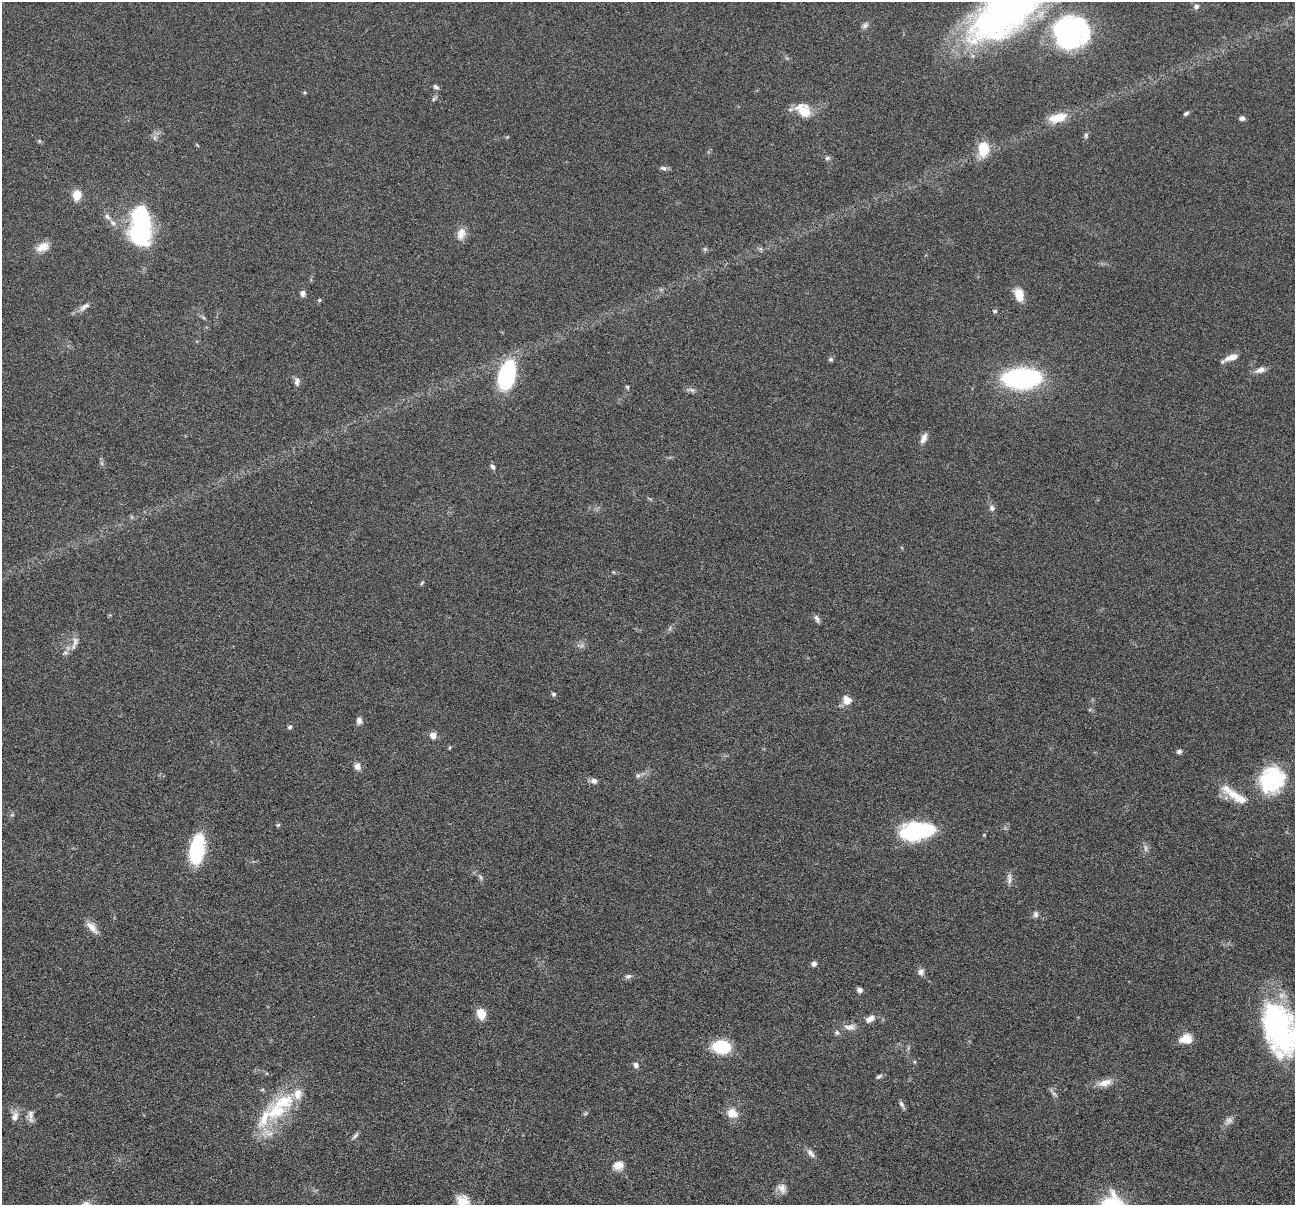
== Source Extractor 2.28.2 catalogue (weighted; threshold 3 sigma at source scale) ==
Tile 7 of 4 x 4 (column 3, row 2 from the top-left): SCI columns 2592-3884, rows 2661-3863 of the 5181 x 5198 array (HDU 1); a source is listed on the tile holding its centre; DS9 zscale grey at full resolution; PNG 1297 x 1207 px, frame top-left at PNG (2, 2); no overlay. Nothing masked; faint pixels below the display range render black.
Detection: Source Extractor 2.28.2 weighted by HDU 2 'WHT'; one run over the whole footprint, this tile lists its part. Background 0.0374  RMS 0.0039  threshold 0.0159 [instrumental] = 3 sigma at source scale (4.09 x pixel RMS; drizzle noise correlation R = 1.36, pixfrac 0.8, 0.05/0.05 arcsec/px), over >= 5 px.
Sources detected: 104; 1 too faint to see at this stretch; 2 inside a brighter object's white glare — not listed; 10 inside a brighter listed object's ellipse — not listed separately; the other 91 listed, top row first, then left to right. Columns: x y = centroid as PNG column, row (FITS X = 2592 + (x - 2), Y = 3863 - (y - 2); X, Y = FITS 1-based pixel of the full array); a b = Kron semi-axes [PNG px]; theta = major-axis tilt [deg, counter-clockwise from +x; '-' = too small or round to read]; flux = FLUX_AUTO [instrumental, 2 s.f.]
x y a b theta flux
1196 6 7 7 - 1.1
1010 8 89 33 38 200
865 25 10 6 40 1.2
1071 32 39 35 21 69
436 87 7 5 -42 1
434 99 7 5 60 0.67
803 110 20 14 -40 7.1
1186 113 6 4 25 0.83
1058 118 23 11 13 6.5
1242 118 7 6 - 1.2
1086 135 7 5 78 0.77
155 138 7 4 -71 0.79
39 141 5 5 - 0.46
983 149 17 12 87 8.7
827 158 8 6 16 0.77
663 168 9 6 -15 1
77 195 10 8 82 5.7
107 216 10 6 -41 1.3
140 225 43 20 89 51
461 234 17 11 74 3.2
43 247 18 10 25 3.6
705 249 6 5 - 0.63
303 293 8 6 -80 1.3
1019 295 13 8 -72 6.2
319 300 5 4 - 0.45
84 307 18 6 31 2
995 311 6 5 - 0.63
1231 357 19 7 19 3
831 359 6 6 - 0.68
1260 370 14 7 20 2.1
507 375 35 18 76 26
1022 378 28 15 3 72
297 382 11 7 85 1.4
627 387 5 4 - 0.47
691 390 13 5 -16 1.1
924 438 14 7 67 2.1
493 467 8 5 -61 1
992 508 7 7 - 1.3
422 583 6 4 48 0.51
817 618 10 5 -66 1.1
75 641 15 8 75 2.4
582 645 7 5 46 0.92
65 653 6 5 - 0.85
553 694 6 5 - 0.7
847 700 13 11 -44 3.3
359 720 8 7 - 1.4
290 727 5 5 - 0.78
433 735 6 5 - 3.2
1179 751 6 5 - 0.91
357 766 9 7 -70 2
638 775 8 6 53 0.96
1272 780 31 27 60 27
594 781 9 7 -19 1.4
1233 794 21 12 -16 5.2
12 815 6 3 19 0.44
278 825 6 4 44 0.44
920 831 32 15 -3 35
984 835 4 4 - 0.28
1145 848 11 4 -86 1
197 849 27 13 79 27
481 877 9 5 -57 0.89
1009 879 16 5 89 1.6
1036 914 9 7 -89 1.1
92 927 19 8 -47 3
814 964 6 6 - 1.3
921 972 9 8 - 1.5
628 976 9 6 15 1
859 990 6 5 - 1.3
481 1014 9 7 -70 6.6
869 1019 8 7 - 1.5
850 1027 17 8 4 2.6
1279 1030 56 34 -74 68
1183 1039 15 12 7 3.7
721 1047 13 10 -5 21
636 1065 7 6 - 1.3
879 1076 9 5 31 0.8
1105 1083 21 9 14 3.8
1054 1094 9 5 -33 0.89
283 1102 39 21 23 16
902 1105 12 4 -59 0.97
732 1113 14 12 -22 4.1
585 1114 6 4 19 0.48
31 1116 19 7 -86 1.9
15 1117 12 8 70 2.5
268 1133 17 9 -24 3.9
355 1136 13 4 48 0.97
811 1153 15 6 -50 1.8
618 1165 12 10 6 3.7
782 1188 14 10 -63 2.5
463 1201 18 14 -27 5.3
1113 1204 20 17 -28 26
Isophote crosses this tile's border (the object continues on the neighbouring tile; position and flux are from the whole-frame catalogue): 5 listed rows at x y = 1010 8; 1272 780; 1279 1030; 463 1201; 1113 1204